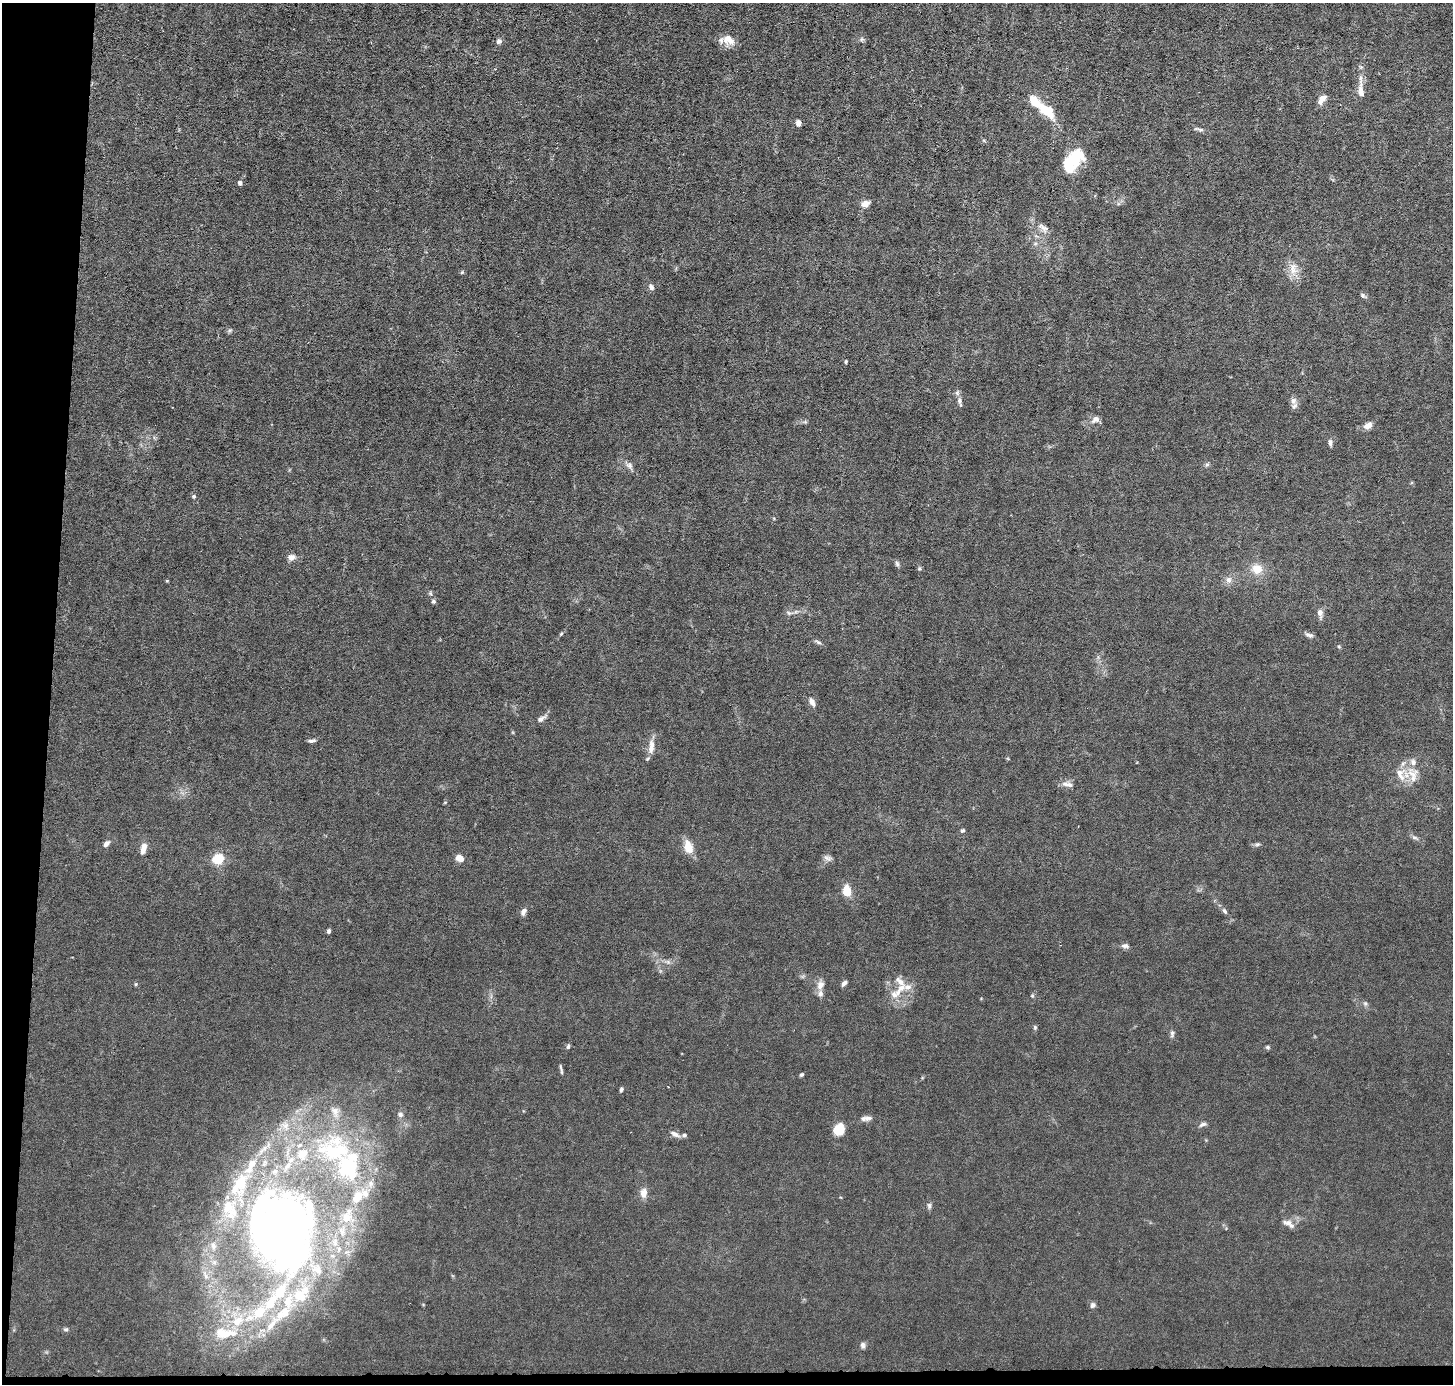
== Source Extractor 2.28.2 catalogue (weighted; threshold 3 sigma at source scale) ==
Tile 7 of 3 x 3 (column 1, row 3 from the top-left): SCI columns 1-1451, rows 138-1519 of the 4354 x 4384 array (HDU 1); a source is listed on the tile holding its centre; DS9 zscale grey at full resolution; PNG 1455 x 1386 px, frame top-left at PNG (2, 3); no overlay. Shown black and unused: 4% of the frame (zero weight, under 3 of 6 exposures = <1% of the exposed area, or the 3 px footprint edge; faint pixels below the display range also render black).
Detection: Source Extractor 2.28.2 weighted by HDU 2 'WHT'; one run over the whole footprint, this tile lists its part. Background 0.0122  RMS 0.0027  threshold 0.0111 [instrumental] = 3 sigma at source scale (4.09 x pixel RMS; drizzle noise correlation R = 1.36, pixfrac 0.8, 0.05/0.05 arcsec/px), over >= 5 px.
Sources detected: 127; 2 inside a brighter object's white glare — not listed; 25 inside a brighter listed object's ellipse — not listed separately; the other 100 listed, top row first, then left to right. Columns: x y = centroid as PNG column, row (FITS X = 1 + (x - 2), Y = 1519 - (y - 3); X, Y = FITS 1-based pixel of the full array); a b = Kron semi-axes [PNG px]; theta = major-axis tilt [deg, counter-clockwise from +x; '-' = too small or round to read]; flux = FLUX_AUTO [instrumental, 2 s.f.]
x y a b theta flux
862 39 6 4 71 0.36
729 40 16 11 -31 2.7
499 41 7 6 - 0.76
1361 91 23 8 -85 2.1
1322 99 11 6 52 1.9
1046 111 23 11 -40 6.7
798 123 5 4 - 1.6
1199 129 15 4 -11 0.7
1075 158 21 15 34 8.8
240 183 6 5 - 0.57
865 204 11 7 11 1.5
1043 228 18 8 -40 1.7
1035 243 6 4 1 0.4
1293 269 21 8 -89 2.6
462 272 5 4 - 0.32
651 287 8 6 -64 0.76
1362 295 7 6 - 0.51
230 330 7 4 18 0.39
846 361 4 3 - 0.32
960 400 9 6 -90 0.83
1293 401 10 8 -90 1.2
1095 419 10 8 18 1.3
805 422 6 4 -18 0.39
1368 425 10 7 32 1.5
1330 443 9 5 -81 0.63
1207 464 7 4 2 0.43
629 465 9 7 -25 0.94
194 496 5 4 - 0.43
291 557 9 8 - 1.2
897 564 8 5 -69 0.56
1257 569 12 11 - 3.2
1229 579 9 8 - 1.1
433 601 5 5 - 0.47
789 613 6 4 -42 0.47
1320 613 12 7 -85 1.3
561 634 6 3 20 0.28
1309 635 12 5 -15 0.82
818 642 10 4 -26 0.53
1339 647 5 4 - 0.28
812 702 11 6 -60 1.2
541 719 12 6 31 1.1
311 741 9 4 5 0.62
651 745 13 8 -88 1.7
647 759 5 4 - 0.29
1400 774 19 12 -73 3.5
1413 774 20 10 -48 3.3
1067 784 17 6 -9 1.2
963 830 6 4 25 0.39
1415 837 8 4 -9 0.51
106 844 8 5 47 1.1
1257 844 8 5 1 0.5
688 848 13 9 -69 3.9
143 849 15 7 77 1.8
460 858 8 6 -35 2
827 858 11 6 -9 0.83
218 859 5 5 - 24
847 891 7 5 -82 6.3
524 911 9 6 59 1
1224 911 8 5 -53 0.53
329 931 5 4 - 0.49
1125 946 12 6 -8 0.78
844 983 8 4 51 0.7
136 984 5 4 - 0.28
820 985 12 9 62 1.6
900 989 28 8 52 3.2
1032 996 6 5 - 0.36
1365 1003 6 5 - 0.49
1035 1027 6 5 - 0.36
1172 1034 9 5 84 0.62
568 1047 7 4 64 0.4
1267 1047 6 4 -22 0.39
561 1070 14 3 -77 0.49
801 1074 5 4 - 0.37
621 1089 5 4 - 0.51
335 1112 16 9 -78 2.2
400 1114 8 7 - 0.73
866 1118 16 6 6 1.1
1203 1124 10 5 21 0.71
839 1129 14 11 68 3.2
675 1134 13 5 -30 1
684 1135 6 5 - 0.54
336 1151 43 26 -1 21
288 1166 9 6 50 0.89
240 1183 24 18 78 7.1
371 1183 9 6 -90 0.99
643 1193 12 8 83 1.8
357 1197 17 11 50 3.3
929 1206 8 5 -89 0.58
347 1217 12 12 - 2.1
1288 1223 15 8 -10 1.5
280 1233 66 55 -80 160
213 1245 8 5 -64 0.62
300 1296 17 16 - 4.8
1093 1305 7 6 - 0.67
259 1312 18 11 39 4.7
285 1312 15 11 60 3.1
273 1323 10 6 41 1.5
66 1329 7 5 -3 0.44
225 1334 33 12 14 6
863 1345 8 6 -78 0.73